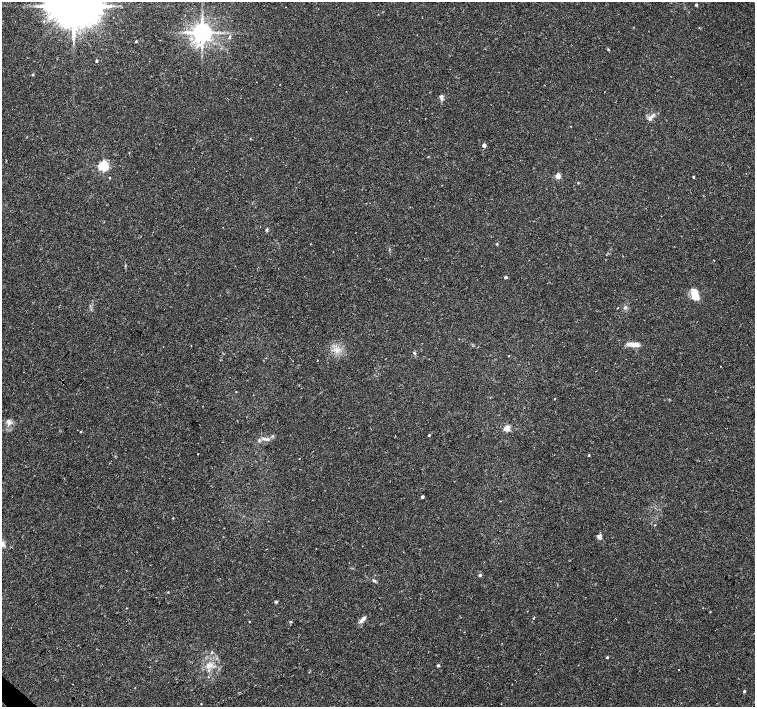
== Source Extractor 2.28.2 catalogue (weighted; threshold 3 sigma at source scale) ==
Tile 7 of 4 x 4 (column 3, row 2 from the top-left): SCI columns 3011-4516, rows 2982-4390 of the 6026 x 6026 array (HDU 1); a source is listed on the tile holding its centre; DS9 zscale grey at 2 x 2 block average (1 PNG px = mean of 2 x 2 image px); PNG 757 x 709 px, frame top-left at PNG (2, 2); no overlay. Shown black and unused: <1% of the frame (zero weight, under 2 of 3 exposures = <1% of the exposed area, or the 3 px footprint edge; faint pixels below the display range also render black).
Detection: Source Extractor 2.28.2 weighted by HDU 2 'WHT'; one run over the whole footprint, this tile lists its part. Background 0.0334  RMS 0.0036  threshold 0.0161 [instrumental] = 3 sigma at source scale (4.5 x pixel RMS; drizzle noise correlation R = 1.50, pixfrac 1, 0.0396/0.0396 arcsec/px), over >= 5 px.
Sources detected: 54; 1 inside a brighter object's white glare — not listed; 2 inside a brighter listed object's ellipse — not listed separately; the other 51 listed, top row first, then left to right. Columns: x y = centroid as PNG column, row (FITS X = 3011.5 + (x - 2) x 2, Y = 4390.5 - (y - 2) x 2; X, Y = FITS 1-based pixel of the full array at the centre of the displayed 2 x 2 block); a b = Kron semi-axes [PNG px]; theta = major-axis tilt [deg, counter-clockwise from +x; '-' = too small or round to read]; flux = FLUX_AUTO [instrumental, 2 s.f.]
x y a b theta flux
696 5 3 3 - 1.3
74 6 10 10 - 4100
50 17 7 5 34 5
44 21 3 2 - 0.73
202 32 5 5 - 780
229 37 5 4 - 1.4
136 41 3 2 - 0.91
608 49 3 3 - 0.71
96 61 3 2 - 1
33 75 3 3 - 0.71
441 97 7 4 -73 2.4
650 118 10 4 50 3.2
484 145 3 3 - 5.1
103 166 4 3 - 110
558 176 3 3 - 16
693 177 2 2 - 0.85
110 178 3 2 - 0.44
578 182 3 2 - 0.49
267 230 4 3 - 1
497 244 3 3 - 0.58
714 260 2 2 - 0.47
506 277 3 2 - 2.2
695 292 9 7 -49 9.2
618 308 2 2 - 0.36
633 344 14 4 -4 8
414 353 4 2 - 0.77
508 356 2 2 - 0.49
555 399 2 2 - 0.54
9 422 7 5 -83 3
507 428 3 3 - 19
80 431 2 2 - 0.77
429 435 3 2 - 0.83
267 439 8 2 -12 1.7
198 454 2 2 - 1.4
589 455 3 2 - 0.79
422 497 3 2 - 2.1
599 537 3 3 - 10
316 549 2 2 - 0.29
480 575 4 3 - 1.4
374 581 5 3 - 1.2
276 602 4 3 - 1.2
362 620 8 4 45 3.1
250 621 2 2 - 0.88
291 622 4 3 - 0.71
212 652 3 2 - 0.61
607 657 3 2 - 0.95
209 665 6 4 -24 2.9
438 665 3 3 - 1.3
678 670 2 2 - 0.62
744 691 3 3 - 0.92
201 704 2 2 - 0.39
Isophote crosses this tile's border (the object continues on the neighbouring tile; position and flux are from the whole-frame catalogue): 1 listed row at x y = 74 6
Diffuse or blended objects may show on this block-average render without a row.